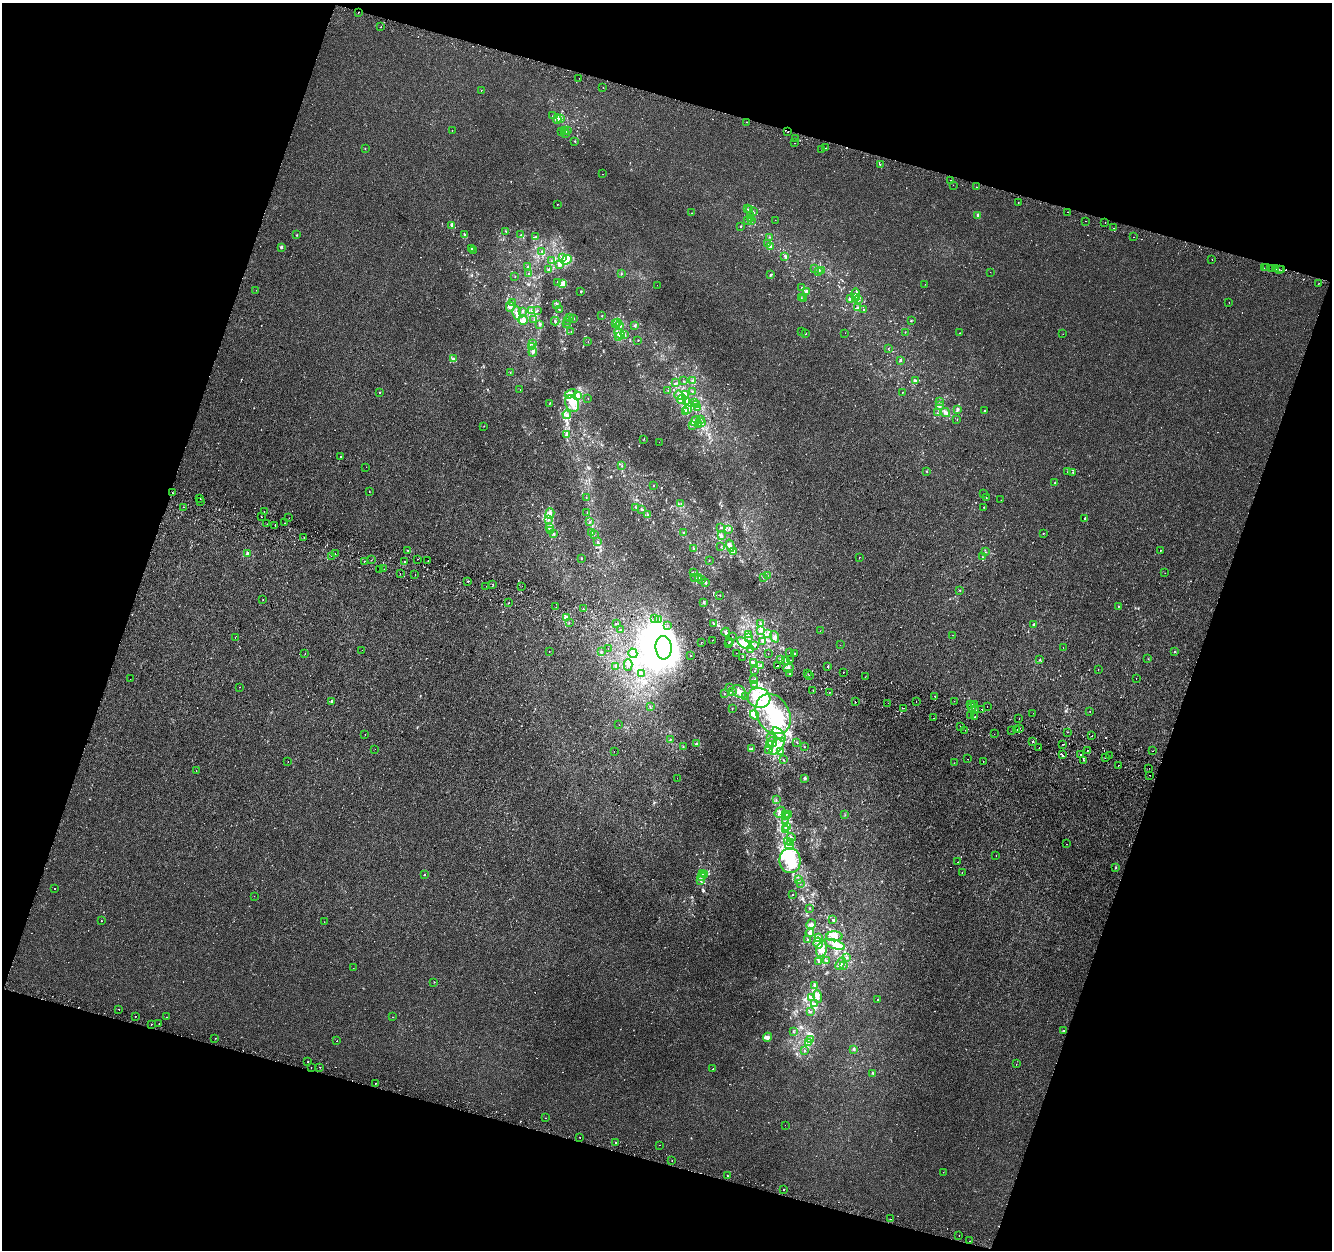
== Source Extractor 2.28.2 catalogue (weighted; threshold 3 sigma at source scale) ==
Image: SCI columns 24-5343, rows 322-5312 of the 5356 x 5574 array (HDU 1 of 3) = the unmasked area's bounding box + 8 px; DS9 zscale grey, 4 x 4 block average (1 PNG px = mean of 4 x 4 image px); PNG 1334 x 1252 px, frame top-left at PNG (2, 3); each listed source drawn as its Kron ellipse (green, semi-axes under 4 px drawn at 4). Shown black and unused: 36% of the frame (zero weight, under 2 of 3 exposures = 2% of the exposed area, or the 3 px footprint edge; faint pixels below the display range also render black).
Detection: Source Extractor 2.28.2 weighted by HDU 2 'WHT'. Background 1.95e-05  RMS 0.0028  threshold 0.0126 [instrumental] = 3 sigma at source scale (4.5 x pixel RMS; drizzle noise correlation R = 1.50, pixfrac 1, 0.0396/0.0396 arcsec/px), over >= 5 px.
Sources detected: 868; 5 too faint to see at this stretch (4 x 4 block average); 12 inside a brighter object's white glare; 58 cosmic-ray / hot-pixel residue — neither listed nor drawn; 30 coinciding with a brighter row at this scale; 70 inside a brighter listed object's ellipse — not listed separately; of the other 693, all 500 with FLUX_AUTO >= 0.445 (the completeness limit of this list) listed and drawn (193 fainter detections not listed), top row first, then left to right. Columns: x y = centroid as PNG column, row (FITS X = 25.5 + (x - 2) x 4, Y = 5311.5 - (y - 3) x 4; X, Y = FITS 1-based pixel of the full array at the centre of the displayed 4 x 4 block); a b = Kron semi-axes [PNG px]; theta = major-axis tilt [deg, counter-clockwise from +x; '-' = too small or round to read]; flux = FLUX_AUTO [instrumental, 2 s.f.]
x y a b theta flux
358 12 2 2 - 6.9
381 27 2 2 - 1.4
579 78 2 2 - 0.52
603 87 2 2 - 1.1
481 90 2 2 - 0.72
552 116 2 2 - 0.46
560 118 2 2 - 1.1
557 119 5 3 - 7.3
746 122 2 2 - 0.97
452 130 2 2 - 2.3
568 130 2 2 - 0.88
562 131 2 2 - 0.56
564 131 3 2 - 2.1
788 132 2 2 - 0.9
565 133 2 2 - 2.2
795 138 2 2 - 1.5
575 141 2 2 - 0.58
794 143 2 2 - 1
365 148 2 2 - 0.5
826 148 2 2 - 1.3
822 150 2 2 - 0.83
880 165 2 2 - 10
602 174 2 2 - 1.9
950 180 2 2 - 2.7
953 185 2 2 - 0.68
976 187 2 2 - 2.3
1018 202 2 2 - 2.2
557 204 2 2 - 0.49
748 209 2 2 - 0.65
750 210 2 2 - 0.6
754 212 2 2 - 0.84
1068 212 2 2 - 1.4
691 213 2 2 - 0.65
978 215 2 2 - 7.7
750 216 2 2 - 0.54
750 218 2 2 - 0.46
747 220 4 2 - 1.2
775 220 2 2 - 0.46
751 221 2 2 - 0.58
1086 221 2 2 - 1.6
1105 223 2 2 - 1.7
452 226 3 2 - 1.6
740 227 2 2 - 1.3
1114 228 2 2 - 1.9
506 231 2 2 - 0.89
297 235 2 2 - 0.76
465 235 2 2 - 1.4
521 235 2 2 - 0.82
535 237 3 2 - 1.4
769 237 2 2 - 0.53
1134 237 2 2 - 0.55
768 243 2 2 - 0.56
770 246 2 2 - 1.6
281 247 4 3 - 1.9
471 248 2 2 - 1.7
473 250 3 2 - 0.85
542 251 2 2 - 0.95
785 256 3 2 - 1.4
562 257 3 2 - 2.2
1212 259 2 2 - 2.1
551 260 2 2 - 0.57
567 260 6 4 41 18
560 265 3 3 - 3.2
528 267 2 2 - 1.3
814 268 2 2 - 0.66
1264 268 2 2 - 0.63
1266 268 2 2 - 3
1271 268 2 2 - 12
1276 269 2 2 - 7.5
1279 269 2 2 - 1.5
548 270 4 2 - 1.9
821 270 2 2 - 0.87
1281 270 2 2 - 0.81
818 271 3 2 - 3.2
990 272 2 2 - 0.59
621 273 2 2 - 0.94
528 274 2 2 - 0.8
771 275 2 2 - 1.6
515 277 2 2 - 0.5
558 282 2 2 - 1
1319 283 2 2 - 0.68
563 284 3 2 - 8.5
925 284 2 2 - 0.73
657 285 2 2 - 0.57
801 287 2 2 - 0.78
256 290 2 2 - 0.62
807 291 3 2 - 2.5
581 292 2 2 - 0.93
856 294 6 3 -88 5.6
856 297 3 3 - 22
801 298 2 2 - 0.49
804 298 2 2 - 0.54
850 299 3 2 - 4.9
859 299 4 2 - 2.6
1229 302 2 2 - 5.6
512 303 3 3 - 2.9
557 304 2 2 - 0.87
510 307 5 3 - 4.3
858 308 3 2 - 1.6
532 310 2 2 - 1.1
537 310 2 2 - 0.45
559 310 2 2 - 0.49
863 310 2 2 - 0.69
523 312 2 2 - 0.81
517 313 6 3 -82 6.5
602 316 2 2 - 0.96
570 317 2 2 - 0.46
574 318 2 2 - 0.52
523 320 5 3 - 6.6
534 320 2 2 - 0.52
567 320 2 2 - 0.48
555 321 4 2 - 1.9
911 321 2 2 - 1.7
618 322 3 2 - 1.5
566 323 2 2 - 0.51
540 324 3 2 - 1.7
616 324 2 2 - 0.78
634 325 3 2 - 1.2
620 326 4 3 - 3.6
571 331 2 2 - 0.5
801 331 2 2 - 1.3
905 332 2 2 - 0.75
620 333 6 3 -47 8.4
805 333 2 2 - 2.3
845 333 2 2 - 0.66
960 333 2 2 - 0.76
1063 334 2 2 - 0.61
624 335 2 2 - 0.9
619 337 3 3 - 3.4
638 340 2 2 - 0.82
588 342 2 2 - 0.45
532 343 2 2 - 0.88
532 346 2 2 - 0.6
888 349 2 2 - 0.62
533 352 4 3 - 3.7
454 358 2 2 - 0.93
900 360 2 2 - 1.1
510 373 2 2 - 0.53
683 381 2 2 - 0.5
693 381 2 2 - 1.5
915 381 3 2 - 1.9
676 383 4 2 - 1.3
520 389 2 2 - 2
668 390 2 2 - 0.6
692 391 2 2 - 0.59
380 392 2 2 - 0.98
902 392 2 2 - 0.51
571 394 6 4 29 6.7
685 394 3 2 - 2
679 395 5 4 - 5.4
577 396 3 3 - 3.8
588 398 2 2 - 0.46
682 399 5 3 - 4.2
940 401 2 2 - 0.47
687 402 4 3 - 3.5
695 402 2 2 - 0.58
550 403 3 2 - 0.88
572 403 9 6 -64 17
696 404 2 2 - 0.87
939 405 3 3 - 3.3
697 408 2 2 - 0.79
958 409 3 3 - 3
688 410 2 2 - 0.64
984 410 2 2 - 1.3
686 411 2 2 - 1.7
937 413 2 2 - 0.81
946 413 5 3 - 4.8
567 415 4 3 - 3
700 419 2 2 - 0.8
957 419 2 2 - 0.55
695 421 5 3 - 7.9
701 422 2 2 - 1.2
699 425 2 2 - 1.2
484 426 2 2 - 0.5
692 426 2 2 - 0.53
566 434 3 2 - 1.5
644 439 2 2 - 0.48
659 442 2 2 - 1.5
340 457 2 2 - 2.1
622 466 2 2 - 0.69
366 467 2 2 - 0.51
927 471 2 2 - 0.52
1068 472 2 2 - 0.63
1073 472 2 2 - 0.8
1055 483 2 2 - 2.8
654 485 2 2 - 0.57
369 492 2 2 - 0.58
172 493 2 2 - 3.2
984 493 2 2 - 0.75
586 497 2 2 - 0.49
200 498 2 2 - 1.4
986 498 2 2 - 2.9
1001 500 2 2 - 0.56
200 501 2 2 - 3
681 503 2 2 - 0.5
183 507 2 2 - 7.1
636 507 2 2 - 0.92
984 507 2 2 - 0.57
642 509 2 2 - 1.1
264 511 2 2 - 1.8
587 512 2 2 - 0.79
550 513 5 3 - 4.1
648 515 2 2 - 1
261 517 2 2 - 4.8
289 518 2 2 - 1.3
1085 518 2 2 - 1.3
548 520 2 2 - 1.2
590 522 2 2 - 0.9
285 523 2 2 - 0.8
267 524 2 2 - 0.65
275 525 2 2 - 4.2
550 528 3 2 - 2.1
720 528 2 2 - 0.72
729 529 2 2 - 0.81
550 531 3 2 - 1.3
592 533 3 2 - 1.4
684 533 2 2 - 2.2
1043 533 2 2 - 3.6
553 534 2 2 - 0.94
594 534 2 2 - 0.57
721 535 4 2 - 2.1
304 538 2 2 - 1.1
597 541 2 2 - 0.65
721 546 2 2 - 0.53
730 546 6 2 -73 4.7
694 549 2 2 - 0.74
407 550 2 2 - 0.96
1160 550 2 2 - 0.87
734 551 4 2 - 9.1
985 552 2 2 - 0.52
247 553 2 2 - 4.1
335 554 2 2 - 11
331 556 2 2 - 1.7
859 557 2 2 - 2.7
982 557 2 2 - 0.59
418 559 2 2 - 1.2
581 559 2 2 - 0.64
371 560 2 2 - 0.53
428 560 2 2 - 1.3
364 561 2 2 - 1
709 561 2 2 - 0.45
405 562 2 2 - 92
384 569 2 2 - 1.2
379 570 2 2 - 4.7
694 573 2 2 - 0.84
1165 573 2 2 - 1.1
400 574 2 2 - 3.2
415 575 2 2 - 0.74
767 576 2 2 - 0.48
695 578 2 2 - 0.66
698 578 3 2 - 1.6
763 578 2 2 - 0.53
702 580 2 2 - 0.46
468 581 2 2 - 4.4
706 583 3 2 - 1.6
493 584 2 2 - 13
486 586 2 2 - 1.6
522 586 2 2 - 0.45
960 590 2 2 - 2
720 595 2 2 - 0.51
263 599 2 2 - 1.2
704 602 3 3 - 2
509 603 2 2 - 0.47
1119 606 2 2 - 0.49
556 607 2 2 - 0.94
583 609 2 2 - 0.88
566 617 3 2 - 6
654 619 2 2 - 0.9
658 620 2 2 - 1.1
569 623 2 2 - 1.2
616 623 2 2 - 3.4
713 623 3 2 - 0.92
761 623 2 2 - 0.55
668 625 2 2 - 1.7
1034 625 3 2 - 2.4
621 630 2 2 - 2.6
760 630 3 2 - 1.5
820 631 2 2 - 0.89
726 632 4 2 - 2.4
749 634 2 2 - 0.66
767 634 2 2 - 0.83
952 635 2 2 - 2.4
732 637 2 2 - 0.71
775 637 6 3 -71 4
235 638 2 2 - 2.8
749 638 3 2 - 1.6
712 640 2 2 - 2.7
730 641 2 2 - 0.54
762 641 2 2 - 1.1
702 642 2 2 - 1
744 643 8 3 -39 16
728 644 2 2 - 1.9
755 645 2 2 - 0.55
840 645 2 2 - 0.66
1063 647 2 2 - 0.8
664 648 12 8 -86 3000
608 649 2 2 - 0.69
362 650 2 2 - 0.63
751 650 3 2 - 1.2
549 651 2 2 - 0.6
601 652 4 2 - 1.3
1174 652 2 2 - 0.61
633 653 5 3 - 4.8
736 653 2 2 - 1.6
789 653 2 2 - 1.6
305 654 2 2 - 0.73
768 654 2 2 - 2.9
795 654 2 2 - 7
690 656 2 2 - 10
743 657 2 2 - 4.2
780 659 3 2 - 0.67
1040 659 2 2 - 0.72
1148 659 2 2 - 0.58
785 660 2 2 - 0.67
790 660 2 2 - 1.5
753 662 2 2 - 0.95
628 665 6 3 90 4.1
760 665 2 2 - 0.91
778 666 2 2 - 1.2
615 667 3 2 - 0.93
828 667 2 2 - 0.9
788 668 5 2 - 3.1
1098 669 2 2 - 0.52
755 671 2 2 - 2.1
843 672 2 2 - 1
641 673 3 2 - 1.1
790 673 2 2 - 0.97
808 674 2 2 - 0.81
809 676 2 2 - 2.7
865 677 2 2 - 0.78
1136 678 2 2 - 2.2
130 679 2 2 - 0.67
754 680 2 2 - 0.56
754 685 3 2 - 0.92
239 687 2 2 - 0.47
729 687 2 2 - 1.1
813 690 2 2 - 2.1
732 691 2 2 - 0.9
739 692 7 5 -42 11
829 692 2 2 - 1.7
725 694 2 2 - 0.51
746 696 2 2 - 1.9
935 696 2 2 - 1.6
759 698 11 10 - 30
331 701 3 2 - 1.9
855 701 2 2 - 0.5
954 701 2 2 - 1.3
916 702 2 2 - 3
888 703 2 2 - 1.2
970 705 2 2 - 1.2
975 705 2 2 - 0.52
650 706 2 2 - 0.61
987 706 2 2 - 0.9
972 707 4 2 - 3
732 708 2 2 - 0.58
903 708 2 2 - 5.1
982 709 2 2 - 3.1
975 710 2 2 - 1.1
1090 711 2 2 - 0.45
1033 713 2 2 - 1.3
773 714 21 16 -60 88
754 715 5 3 - 4.9
970 715 2 2 - 2.2
975 717 2 2 - 0.72
934 718 2 2 - 0.56
1019 718 2 2 - 1.1
619 725 2 2 - 1.2
961 726 2 2 - 0.51
1020 728 2 2 - 0.71
1017 729 2 2 - 0.61
965 730 2 2 - 0.69
1012 730 2 2 - 1.9
1067 732 2 2 - 0.63
365 734 2 2 - 1.6
779 734 9 4 -48 8
994 734 2 2 - 8.2
1092 736 2 2 - 1.2
771 737 2 2 - 0.5
670 739 2 2 - 0.85
1033 741 2 2 - 0.75
773 742 5 3 - 3.3
797 742 2 2 - 0.69
697 744 3 2 - 4.3
1063 744 2 2 - 0.89
769 745 4 2 - 2
777 746 10 5 49 15
683 747 2 2 - 0.82
804 747 2 2 - 0.46
1039 747 2 2 - 1.3
375 749 2 2 - 2
752 749 2 2 - 1.2
769 750 3 2 - 1.9
1087 750 2 2 - 0.74
614 751 2 2 - 1.1
780 751 3 2 - 1.7
1153 751 2 2 - 0.96
1081 754 2 2 - 1.4
1062 755 2 2 - 7
1109 756 2 2 - 0.47
1106 758 2 2 - 1
968 759 2 2 - 0.86
783 760 2 2 - 0.72
1083 760 2 2 - 1.3
288 762 2 2 - 1.7
983 762 2 2 - 0.81
954 763 2 2 - 0.88
1118 765 2 2 - 1.3
1149 768 2 2 - 1.9
196 771 2 2 - 0.67
1150 775 2 2 - 7.3
677 778 2 2 - 0.62
804 778 3 2 - 2.4
776 799 2 2 - 0.67
780 812 6 4 50 6.3
789 814 2 2 - 1.1
786 815 2 2 - 0.91
845 815 2 2 - 0.46
786 817 2 2 - 0.98
785 822 3 2 - 1.9
786 826 4 2 - 1.3
785 829 3 2 - 1.7
791 837 4 3 - 2.5
787 842 2 2 - 0.93
790 842 2 2 - 1.4
1066 844 2 2 - 0.64
789 845 4 3 - 3.5
996 856 2 2 - 1.2
790 861 12 10 -82 39
958 862 2 2 - 0.93
1116 867 2 2 - 0.5
962 872 2 2 - 0.69
702 874 2 2 - 0.57
424 875 2 2 - 2.4
705 875 2 2 - 0.74
701 876 2 2 - 1.2
700 880 3 2 - 0.89
798 880 2 2 - 0.65
800 884 2 2 - 0.48
55 889 2 2 - 0.64
792 895 2 2 - 1.7
254 896 2 2 - 0.91
809 908 3 2 - 0.89
833 920 3 2 - 1.3
101 921 2 2 - 1
324 922 2 2 - 0.46
811 924 5 3 - 3.1
810 933 4 3 - 3.9
834 936 8 5 0 9.3
819 937 2 2 - 0.9
808 940 2 2 - 0.85
818 943 5 4 - 8.6
835 944 11 4 -19 13
822 949 8 5 74 11
847 957 3 2 - 1
826 961 2 2 - 1.2
819 962 3 2 - 1.1
840 964 7 2 56 2.4
844 965 3 2 - 0.97
353 968 2 2 - 0.55
434 982 2 2 - 0.56
815 985 3 2 - 1.7
817 996 7 4 -79 6.6
811 997 3 2 - 1.8
878 1000 2 2 - 1.4
815 1004 3 2 - 2.1
119 1009 2 2 - 2.5
810 1012 2 2 - 0.54
135 1016 2 2 - 4.5
166 1017 2 2 - 1.6
392 1017 2 2 - 0.71
151 1024 2 2 - 1.4
159 1024 2 2 - 2.6
1064 1031 2 2 - 0.94
793 1032 2 2 - 0.63
767 1037 5 4 - 5.3
215 1038 2 2 - 2.8
810 1039 2 2 - 0.98
337 1041 2 2 - 0.97
808 1042 2 2 - 0.6
854 1049 3 2 - 1.5
804 1050 3 2 - 0.81
308 1061 2 2 - 0.8
1016 1064 2 2 - 0.74
320 1067 2 2 - 1.3
311 1068 2 2 - 0.77
713 1069 2 2 - 1.2
873 1073 3 2 - 1.3
375 1083 2 2 - 5.5
545 1118 2 2 - 0.76
785 1125 2 2 - 2.1
580 1137 2 2 - 1.8
616 1143 2 2 - 1.6
660 1145 2 2 - 1.3
672 1160 2 2 - 0.9
943 1172 2 2 - 0.68
727 1176 2 2 - 1.5
784 1190 2 2 - 4.6
891 1219 2 2 - 0.91
959 1235 2 2 - 0.53
970 1241 2 2 - 0.8
Overlapping masked pixels (flux is a lower limit): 2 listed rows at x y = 358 12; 788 132
Diffuse or blended objects may show on this block-average render without a row.